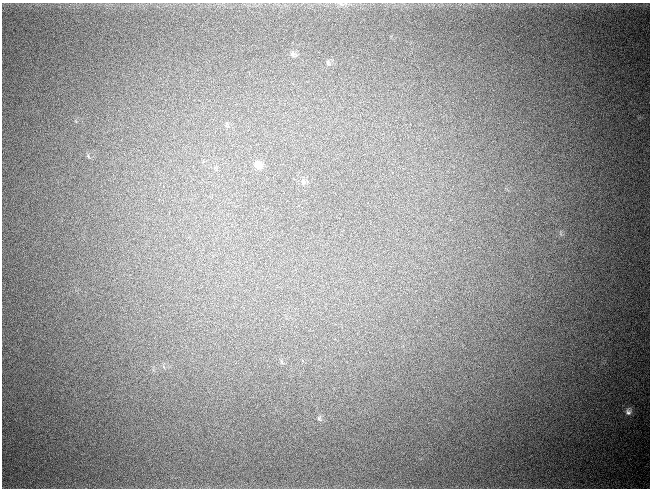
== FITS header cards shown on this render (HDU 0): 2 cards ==
NAXIS1  =                  648 / length of data axis 1
NAXIS2  =                  486 / length of data axis 2

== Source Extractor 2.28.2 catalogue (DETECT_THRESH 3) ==
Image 648 x 486 px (HDU 0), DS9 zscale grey, 1 PNG px = 1 image px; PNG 652 x 490 px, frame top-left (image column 1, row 486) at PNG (2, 3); no overlay
Background 3910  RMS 96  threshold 287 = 3 sigma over >= 5 px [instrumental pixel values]
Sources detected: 7; all 7 listed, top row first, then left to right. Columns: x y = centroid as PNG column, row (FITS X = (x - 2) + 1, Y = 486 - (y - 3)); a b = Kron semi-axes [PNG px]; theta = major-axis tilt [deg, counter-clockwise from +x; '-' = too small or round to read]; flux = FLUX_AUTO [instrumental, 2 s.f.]
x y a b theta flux
292 54 7 7 - 21000
328 63 7 5 -73 13000
227 125 9 4 -90 12000
258 165 11 9 -62 48000
303 182 8 4 -64 13000
628 412 8 8 - 23000
319 418 7 5 -72 13000